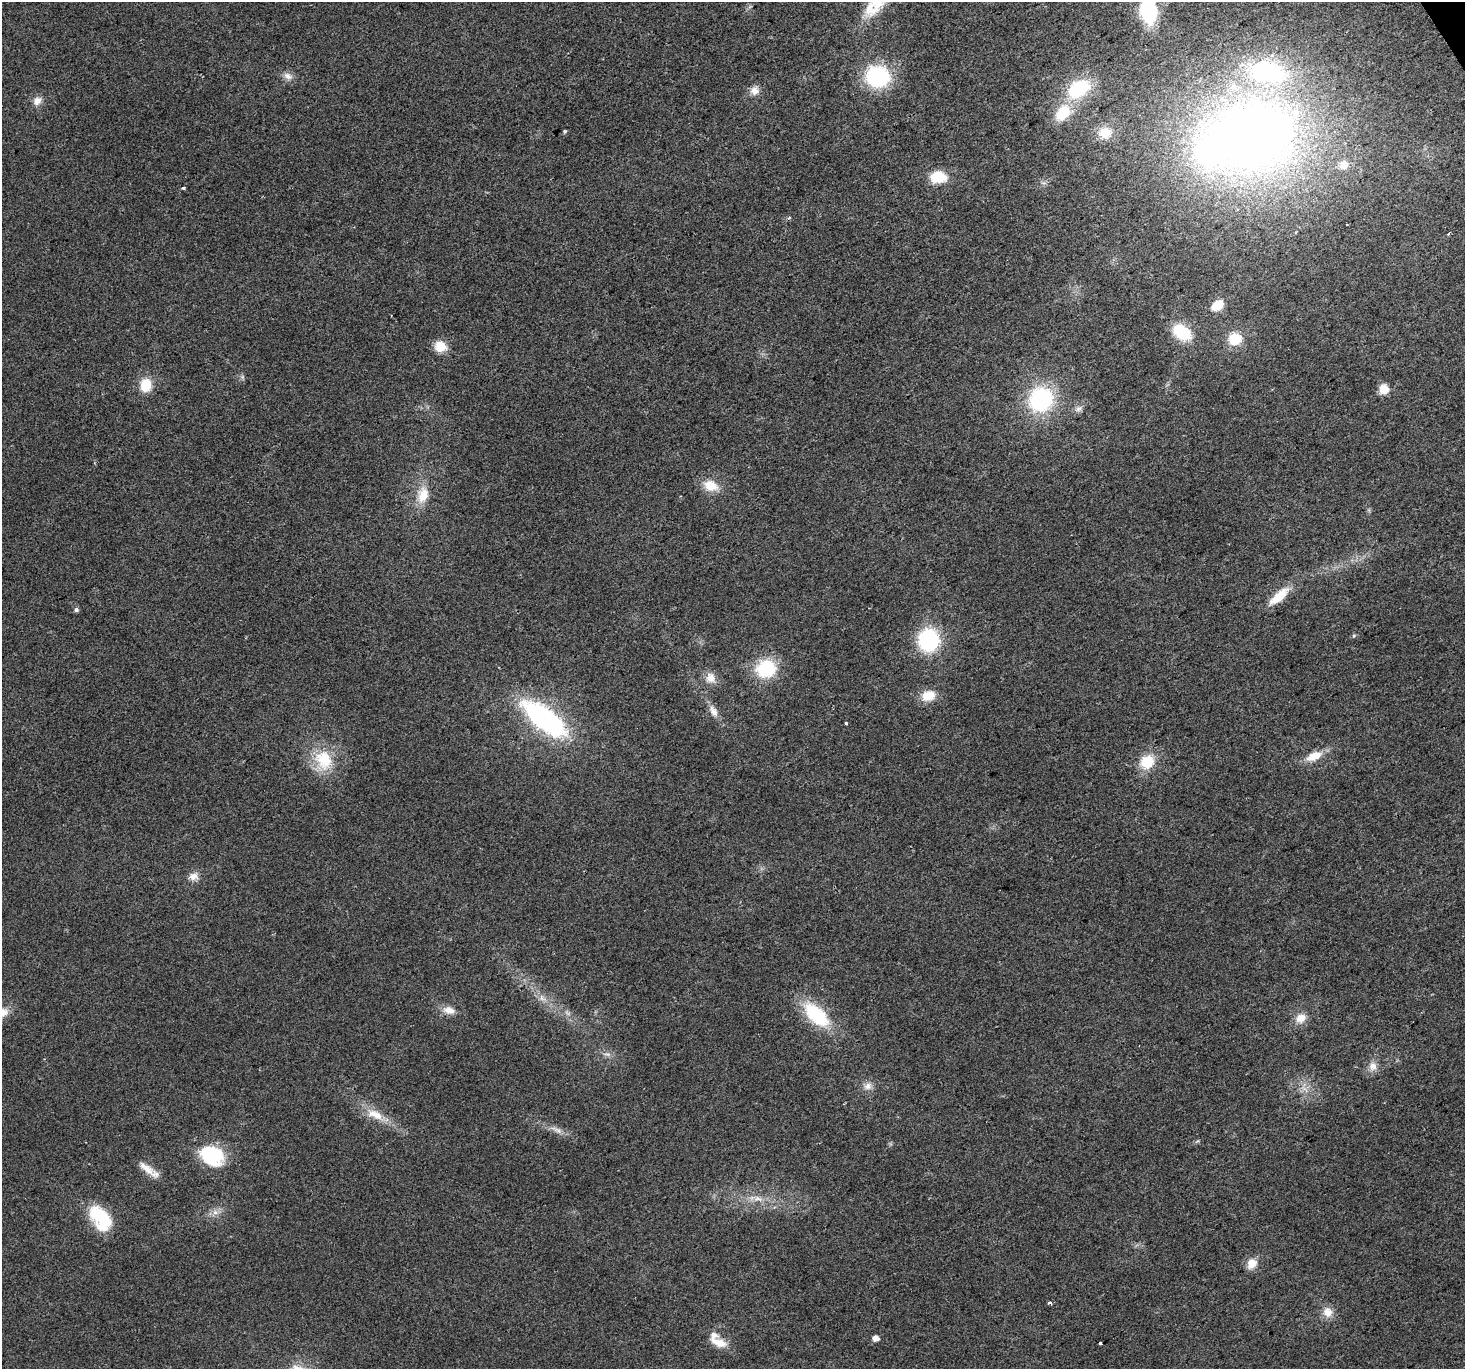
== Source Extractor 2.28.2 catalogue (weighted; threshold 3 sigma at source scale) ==
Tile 10 of 4 x 4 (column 2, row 3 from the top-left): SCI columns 1466-2928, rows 1542-2908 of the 5854 x 5756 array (HDU 1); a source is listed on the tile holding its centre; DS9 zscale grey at full resolution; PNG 1467 x 1371 px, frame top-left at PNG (2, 2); no overlay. Shown black and unused: <1% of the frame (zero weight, under 2 of 3 exposures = <1% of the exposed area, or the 3 px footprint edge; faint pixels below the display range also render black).
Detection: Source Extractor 2.28.2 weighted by HDU 2 'WHT'; one run over the whole footprint, this tile lists its part. Background 0.0237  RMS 0.0063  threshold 0.0281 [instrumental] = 3 sigma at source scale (4.5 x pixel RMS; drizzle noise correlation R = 1.50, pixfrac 1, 0.0396/0.0396 arcsec/px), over >= 5 px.
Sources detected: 66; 1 too faint to see at this stretch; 1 inside a brighter object's white glare — not listed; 4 inside a brighter listed object's ellipse — not listed separately; the other 60 listed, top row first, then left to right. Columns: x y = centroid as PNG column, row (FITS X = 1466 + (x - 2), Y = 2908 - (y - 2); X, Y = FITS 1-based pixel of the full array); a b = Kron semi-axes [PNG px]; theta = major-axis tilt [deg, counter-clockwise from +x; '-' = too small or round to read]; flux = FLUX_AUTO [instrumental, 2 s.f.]
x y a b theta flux
1148 10 21 13 -84 57
288 76 14 8 -27 3.9
877 76 23 20 -9 58
1079 89 21 14 32 41
754 90 12 11 - 4.8
37 101 13 10 42 4.7
1063 113 18 12 47 21
565 131 4 4 - 0.88
1105 133 16 14 10 11
1254 135 122 92 13 560
938 177 13 9 2 23
183 188 4 3 - 1.1
788 218 5 3 - 0.8
1449 234 3 3 - 3.1
1217 305 11 8 36 13
1182 332 18 13 -33 24
1235 339 13 12 - 16
440 346 12 11 - 12
242 377 7 4 72 1.1
146 385 12 10 85 16
1384 389 8 8 - 11
1041 399 25 23 55 67
1078 409 10 7 43 2.8
710 486 18 12 -19 12
423 495 21 15 69 13
1279 596 31 10 40 14
76 609 6 5 - 1.7
928 640 20 19 - 56
766 669 21 18 12 34
710 678 14 13 - 6.7
928 696 18 13 17 10
713 711 18 8 -63 5.4
544 718 48 19 -38 120
846 723 3 3 - 2.5
1314 756 19 9 25 11
324 760 29 23 -73 25
1147 762 18 15 37 16
193 876 12 10 9 4.9
542 998 11 7 -55 3.6
449 1010 16 10 -14 6.1
2 1013 19 11 35 8.8
816 1014 31 16 -43 42
1301 1018 14 12 29 7
607 1054 10 6 -8 2.4
1373 1066 12 11 - 5.3
868 1086 11 9 21 4.1
1305 1089 11 4 -35 2.5
375 1115 30 12 -26 13
557 1130 20 6 -27 4.6
212 1156 25 19 -23 40
146 1168 26 9 -37 7.8
758 1198 16 8 -7 5.6
215 1212 10 7 -13 3.3
101 1218 29 17 -55 35
1252 1264 13 11 53 7.6
1049 1302 5 4 - 1.4
1328 1312 13 12 - 6.5
875 1338 5 5 - 5
718 1342 24 11 -24 9.3
1100 1343 3 3 - 6
Isophote crosses this tile's border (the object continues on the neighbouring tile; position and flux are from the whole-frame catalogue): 2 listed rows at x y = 1148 10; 2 1013